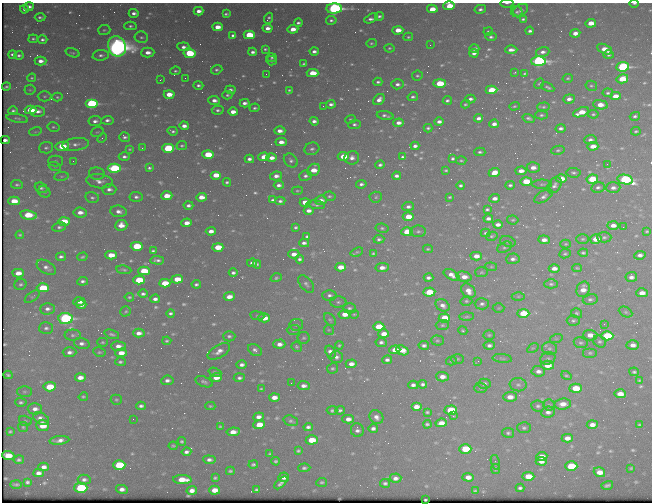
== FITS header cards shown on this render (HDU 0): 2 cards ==
NAXIS1  =                  650 / Width of table row in bytes
NAXIS2  =                  500 / Number of rows in table

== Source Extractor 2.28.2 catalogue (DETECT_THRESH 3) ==
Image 650 x 500 px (HDU 0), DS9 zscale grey, 1 PNG px = 1 image px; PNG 654 x 504 px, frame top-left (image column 1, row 500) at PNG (2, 3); each listed source drawn as its Kron ellipse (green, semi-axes under 4 px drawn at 4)
Background 446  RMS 2.2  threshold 6.61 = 3 sigma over >= 5 px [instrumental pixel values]
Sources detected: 665; of the 665, the 500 brightest by FLUX_AUTO listed and drawn (165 fainter detections omitted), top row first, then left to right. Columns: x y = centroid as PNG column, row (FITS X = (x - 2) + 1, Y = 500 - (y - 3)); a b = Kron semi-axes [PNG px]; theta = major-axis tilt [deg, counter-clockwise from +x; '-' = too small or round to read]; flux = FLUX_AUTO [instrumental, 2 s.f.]
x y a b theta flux
507 3 6 3 2 250
634 3 4 2 - 250
449 6 6 4 2 3300
29 7 5 3 - 640
24 9 4 3 - 370
334 9 8 5 2 41000
432 9 5 4 - 2100
480 9 6 4 12 470
521 10 8 5 31 530
198 11 5 3 - 890
517 12 6 5 - 330
134 13 5 4 - 630
226 14 4 3 - 250
379 16 4 3 - 340
40 17 5 3 - 320
269 18 5 4 - 320
371 18 7 4 27 570
523 19 4 3 - 270
331 20 5 4 - 330
298 23 4 3 - 360
591 23 5 4 - 2400
130 26 6 4 1 320
217 27 5 4 - 1600
268 28 5 4 - 1000
293 29 5 4 - 1700
104 30 6 5 - 230
398 30 5 4 - 2200
530 31 4 3 - 430
488 32 5 4 - 270
575 33 5 4 - 1100
233 35 4 3 - 400
249 35 5 4 - 7100
141 37 7 5 -11 390
408 37 5 4 - 220
491 37 5 4 - 360
33 39 5 4 - 260
42 40 5 3 - 370
371 43 5 4 - 240
430 45 2 2 - 300
117 46 10 8 -69 150000
184 47 6 4 -6 650
389 48 5 4 - 240
265 49 3 3 - 230
474 49 5 4 - 580
605 49 8 4 -25 1800
511 50 6 3 2 780
314 51 4 3 - 600
148 52 6 5 - 1100
253 52 4 3 - 540
543 52 7 5 17 690
73 53 7 4 -17 220
189 53 6 4 -9 7400
474 53 4 3 - 600
12 54 4 3 - 340
19 55 4 3 - 370
101 55 8 5 7 490
608 55 5 4 - 300
272 57 5 3 - 270
40 61 6 4 0 960
271 61 5 4 - 300
538 61 7 5 3 41000
304 64 4 3 - 220
623 67 6 4 7 26000
217 70 6 4 20 320
175 71 5 4 - 260
515 72 3 2 - 200
313 73 6 4 -1 3300
525 73 4 3 - 210
266 74 2 2 - 280
417 76 5 5 - 300
32 78 4 3 - 220
185 78 2 2 - 220
568 78 5 4 - 230
622 79 6 4 15 3900
160 80 3 2 - 210
378 82 4 3 - 320
440 83 6 4 0 5100
397 84 6 5 - 590
539 84 5 3 - 200
198 85 5 3 - 400
591 86 6 5 - 260
6 87 4 3 - 250
548 87 7 3 -26 310
30 90 5 5 - 200
230 90 5 4 - 450
289 90 4 3 - 240
491 90 6 4 2 4100
608 93 5 4 - 310
169 94 5 4 - 2600
227 95 5 4 - 280
44 96 7 5 1 250
615 96 5 4 - 1500
57 97 5 4 - 220
413 97 5 4 - 380
470 99 5 3 - 520
569 99 6 4 5 800
214 100 6 4 -3 850
379 100 6 5 - 920
447 100 4 3 - 330
245 103 5 3 - 640
91 104 6 4 0 20000
331 104 4 3 - 530
465 104 4 3 - 220
600 105 7 4 -8 2000
323 106 3 2 - 240
514 106 5 4 - 210
543 107 6 4 3 300
255 108 5 4 - 320
31 110 6 4 -2 4200
218 110 6 4 -4 360
13 111 5 4 - 330
38 111 7 5 0 880
233 112 5 4 - 1400
581 112 8 4 20 2600
593 114 5 3 - 240
542 115 6 4 1 290
385 116 8 3 -10 460
635 116 5 4 - 320
17 118 11 4 -11 360
479 118 4 3 - 630
528 118 6 4 -17 370
350 119 5 4 - 200
107 120 6 4 5 480
95 121 6 5 - 620
314 121 4 4 - 640
439 122 4 3 - 690
398 123 5 3 - 860
354 124 6 4 3 370
494 124 5 3 - 810
184 126 5 3 - 920
53 127 6 4 -13 260
428 128 4 3 - 290
561 128 5 3 - 520
173 131 5 3 - 330
280 131 5 4 - 970
636 131 5 3 - 250
35 132 6 4 17 220
97 132 6 4 20 220
125 137 5 4 - 410
102 138 5 3 - 220
5 140 4 3 - 240
590 140 6 4 5 550
281 142 5 4 - 1200
76 144 13 6 7 970
62 146 7 4 10 4800
182 146 5 4 - 240
415 146 4 3 - 520
593 146 5 4 - 1700
46 148 7 5 4 390
142 148 2 2 - 950
168 148 6 4 0 13000
130 149 4 3 - 190
312 149 7 6 - 520
558 150 6 4 10 280
480 152 5 4 - 320
208 154 6 4 -2 4700
343 156 6 4 -3 3400
124 157 5 4 - 490
264 157 5 4 - 2000
403 157 4 3 - 310
271 158 5 4 - 1200
352 158 7 6 - 830
249 159 4 3 - 600
453 159 4 3 - 320
291 160 8 6 -44 490
55 161 7 5 0 340
73 161 2 2 - 230
461 161 5 3 - 210
607 164 2 2 - 380
380 165 4 4 - 410
55 167 6 4 -18 260
114 168 6 4 0 15000
149 168 4 4 - 350
533 168 6 5 - 1100
314 170 7 5 41 2400
446 170 3 3 - 200
521 171 5 4 - 1200
494 173 6 4 22 1900
573 173 7 4 -6 340
97 174 8 6 -8 470
216 175 5 4 - 2400
61 176 7 4 8 260
276 176 6 4 9 820
305 176 6 5 - 490
397 176 4 3 - 580
561 179 5 4 - 2000
592 179 6 4 8 6000
625 180 8 5 -11 24000
99 181 13 7 -8 1100
526 181 5 4 - 3800
227 182 4 3 - 300
361 184 5 4 - 460
542 184 10 4 -1 330
17 185 6 4 -5 280
279 185 5 4 - 580
461 185 4 3 - 310
510 185 5 3 - 340
554 185 9 6 53 580
598 187 7 5 12 400
41 188 6 5 - 380
613 188 7 5 2 710
109 189 7 5 0 680
297 191 5 3 - 190
44 192 6 5 - 270
167 196 5 4 - 2300
329 196 6 4 -10 290
544 196 10 5 31 600
136 197 6 5 - 480
201 197 5 4 - 1600
376 197 6 5 - 270
450 197 4 2 - 210
92 198 7 5 -13 400
495 198 5 3 - 850
273 200 4 3 - 380
321 200 6 4 6 930
14 201 5 4 - 2400
280 201 5 4 - 410
305 202 5 4 - 1800
188 205 5 3 - 480
316 205 9 3 -8 360
408 207 6 4 6 540
487 209 4 3 - 270
119 211 8 5 -8 810
309 211 5 3 - 790
80 212 7 5 -6 1200
28 215 8 4 -10 5300
408 217 5 4 - 2800
488 219 4 3 - 640
513 220 6 4 -9 230
64 221 6 4 2 3500
187 223 5 4 - 1300
121 225 6 5 - 1600
498 225 5 4 - 800
613 225 6 4 -1 1000
59 227 7 4 9 380
296 227 4 3 - 270
623 227 2 2 - 420
382 228 6 4 -10 290
211 231 5 4 - 1000
418 231 8 5 1 440
647 231 4 3 - 200
407 232 6 4 1 6200
486 233 5 3 - 240
20 235 4 3 - 210
307 236 4 3 - 290
492 236 6 4 16 240
604 237 7 5 1 390
379 239 5 4 - 370
583 239 6 5 - 270
596 239 6 5 - 2700
544 240 6 4 -5 1000
508 241 8 5 -19 350
304 243 5 3 - 510
566 244 5 4 - 200
137 246 6 4 2 5700
218 247 5 4 - 3800
505 247 8 5 27 310
428 249 5 4 - 190
153 251 4 3 - 290
357 252 6 4 21 210
373 253 4 4 - 220
583 253 5 3 - 280
294 254 6 4 -1 1400
565 254 6 4 9 250
111 255 5 4 - 2500
640 255 6 4 6 630
476 256 6 4 1 1400
61 257 5 3 - 430
82 257 5 3 - 250
300 259 4 4 - 440
513 259 7 5 3 560
157 260 7 3 -2 410
252 263 5 3 - 540
257 264 4 3 - 260
46 267 11 6 -32 720
341 267 5 4 - 2300
491 267 6 4 -6 200
382 268 7 4 8 990
554 268 5 4 - 950
577 268 5 4 - 200
124 270 7 3 -9 260
144 271 6 4 1 4200
481 272 6 5 - 260
18 273 5 4 - 1600
233 273 4 3 - 410
452 275 8 5 -28 1000
464 277 7 5 -15 1400
631 277 6 5 - 680
276 278 6 4 17 310
428 278 5 3 - 510
177 279 5 4 - 2900
139 280 6 4 1 6400
83 281 5 3 - 420
165 283 5 4 - 3400
20 284 6 5 - 330
196 284 4 3 - 340
306 284 10 6 -51 490
551 284 7 4 -1 300
43 288 6 4 1 6600
583 289 8 6 68 1500
468 291 8 6 -49 1400
429 292 6 4 4 4000
642 293 5 4 - 1400
143 294 5 3 - 390
329 295 7 5 -1 490
518 296 6 4 0 230
32 297 9 4 36 240
129 297 5 3 - 230
229 297 5 4 - 1300
155 299 5 4 - 670
590 299 7 5 10 360
466 301 6 4 13 270
79 302 6 3 3 740
338 302 8 5 1 380
482 304 7 5 3 500
81 305 5 4 - 740
443 305 7 5 -33 790
349 308 7 5 -1 370
499 308 6 5 - 200
47 309 7 6 - 680
126 311 5 5 - 220
626 312 7 5 -26 260
171 313 4 3 - 330
523 313 6 4 0 6200
576 313 5 5 - 240
345 314 6 4 4 1500
354 314 5 4 - 200
257 316 7 3 -7 200
467 317 7 3 2 240
65 318 7 5 -6 34000
264 318 6 4 1 2100
444 318 6 4 3 4400
330 320 7 5 -48 270
573 321 6 5 - 320
604 324 2 2 - 500
296 325 7 5 7 340
442 325 7 5 2 290
379 327 6 4 1 4200
46 328 7 6 - 450
293 330 6 5 - 340
329 330 5 5 - 200
463 331 5 4 - 200
139 333 6 4 1 940
112 334 7 4 -18 320
384 334 5 4 - 1600
73 335 8 5 1 390
489 335 5 4 - 220
590 335 7 5 -2 1500
229 336 6 5 - 360
607 336 6 4 0 10000
304 338 6 5 - 270
556 339 6 4 19 190
167 341 4 3 - 260
437 341 6 5 - 270
102 342 5 4 - 220
381 342 5 4 - 440
599 342 7 5 -38 340
581 343 7 5 -7 320
82 344 8 5 -17 630
279 344 6 5 - 1000
339 345 4 4 - 220
424 345 5 3 - 450
489 345 6 4 2 500
633 345 6 5 - 920
118 346 7 5 -4 1000
297 347 5 4 - 240
533 348 6 4 32 210
550 348 7 6 - 410
255 350 7 5 -35 570
395 350 5 4 - 2100
402 350 6 4 -22 1900
219 351 12 6 30 1100
70 352 7 5 1 630
99 352 6 4 -11 240
331 352 7 4 -70 1100
121 353 5 4 - 1600
590 353 7 5 0 320
336 357 6 6 - 560
502 358 9 3 -6 270
548 358 7 6 - 350
457 359 6 5 - 230
387 360 5 3 - 500
451 361 5 4 - 200
478 361 2 2 - 400
120 362 5 4 - 310
351 364 6 4 2 970
242 365 5 4 - 600
548 365 6 4 -3 2100
333 368 6 5 - 280
538 371 7 5 -6 730
215 372 6 4 -19 260
634 372 5 3 - 280
8 375 4 3 - 280
566 376 5 4 - 230
80 377 5 4 - 1200
216 377 5 4 - 2100
442 377 6 4 -2 1100
239 378 5 4 - 410
167 380 6 4 8 580
639 380 4 4 - 200
204 382 9 5 -22 440
291 383 2 2 - 190
423 384 4 4 - 410
484 384 6 5 - 530
413 385 5 4 - 560
518 385 8 6 -5 420
304 386 6 4 -6 740
50 387 6 4 3 5100
481 388 6 5 - 270
576 388 6 4 1 4200
261 389 4 3 - 220
24 392 7 5 -1 310
620 394 6 4 -2 1600
83 397 5 4 - 220
274 397 5 4 - 1200
510 397 7 5 1 1300
116 400 5 5 - 240
21 402 6 4 -3 330
563 404 8 5 7 1500
549 405 6 5 - 270
141 406 5 4 - 460
210 406 5 4 - 210
538 406 7 5 -6 380
416 407 5 4 - 1300
35 409 7 5 3 900
332 410 5 4 - 300
340 410 4 3 - 380
451 410 6 4 2 5700
427 412 4 3 - 220
548 412 7 5 6 670
453 416 3 3 - 220
259 417 5 4 - 810
376 417 7 6 - 790
41 418 8 5 -27 1000
133 419 2 2 - 250
348 419 6 4 0 1000
25 421 6 5 - 240
291 421 7 5 -18 350
441 423 6 4 6 1500
427 424 4 3 - 270
43 425 6 5 - 2800
259 425 6 4 3 2900
592 425 6 4 4 1100
639 425 3 3 - 210
23 427 5 5 - 240
220 427 4 3 - 200
308 427 4 4 - 470
373 428 5 4 - 560
524 428 7 5 -2 320
357 430 7 6 - 560
10 431 4 3 - 240
233 432 7 4 8 1500
508 433 6 5 - 300
567 438 6 4 1 1200
59 440 10 4 6 870
312 440 6 4 2 3100
182 441 4 3 - 280
173 446 4 3 - 200
465 449 6 4 0 5300
298 451 4 3 - 260
186 452 5 4 - 520
270 454 3 3 - 200
8 455 6 4 -3 2800
542 456 5 4 - 1200
19 460 5 4 - 320
209 460 6 4 -7 570
276 461 4 3 - 270
541 461 5 4 - 920
495 462 7 4 -77 370
119 465 6 5 - 7000
253 465 5 3 - 310
571 466 6 4 -1 7700
44 467 5 4 - 860
304 468 6 4 3 350
631 468 4 3 - 200
495 469 5 4 - 270
230 471 4 3 - 260
599 472 6 4 -19 1700
39 473 5 4 - 800
528 476 6 4 -1 3100
284 477 5 4 - 1100
468 477 5 4 - 1200
215 478 4 3 - 230
395 478 6 4 4 720
84 480 6 5 - 510
182 480 9 4 -2 2900
27 482 4 4 - 340
322 482 5 4 - 280
281 483 8 4 44 580
385 483 5 4 - 360
16 484 6 3 -1 270
607 485 6 3 16 350
81 488 6 5 - 15000
520 488 4 3 - 340
122 489 6 4 -12 820
192 490 5 4 - 960
215 490 5 4 - 1700
257 490 4 3 - 290
475 491 4 3 - 210
425 499 3 2 - 210
At the frame edge (FLAGS 8, measured only in part): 4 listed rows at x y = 507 3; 634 3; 449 6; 334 9
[165 fainter detections neither listed nor drawn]